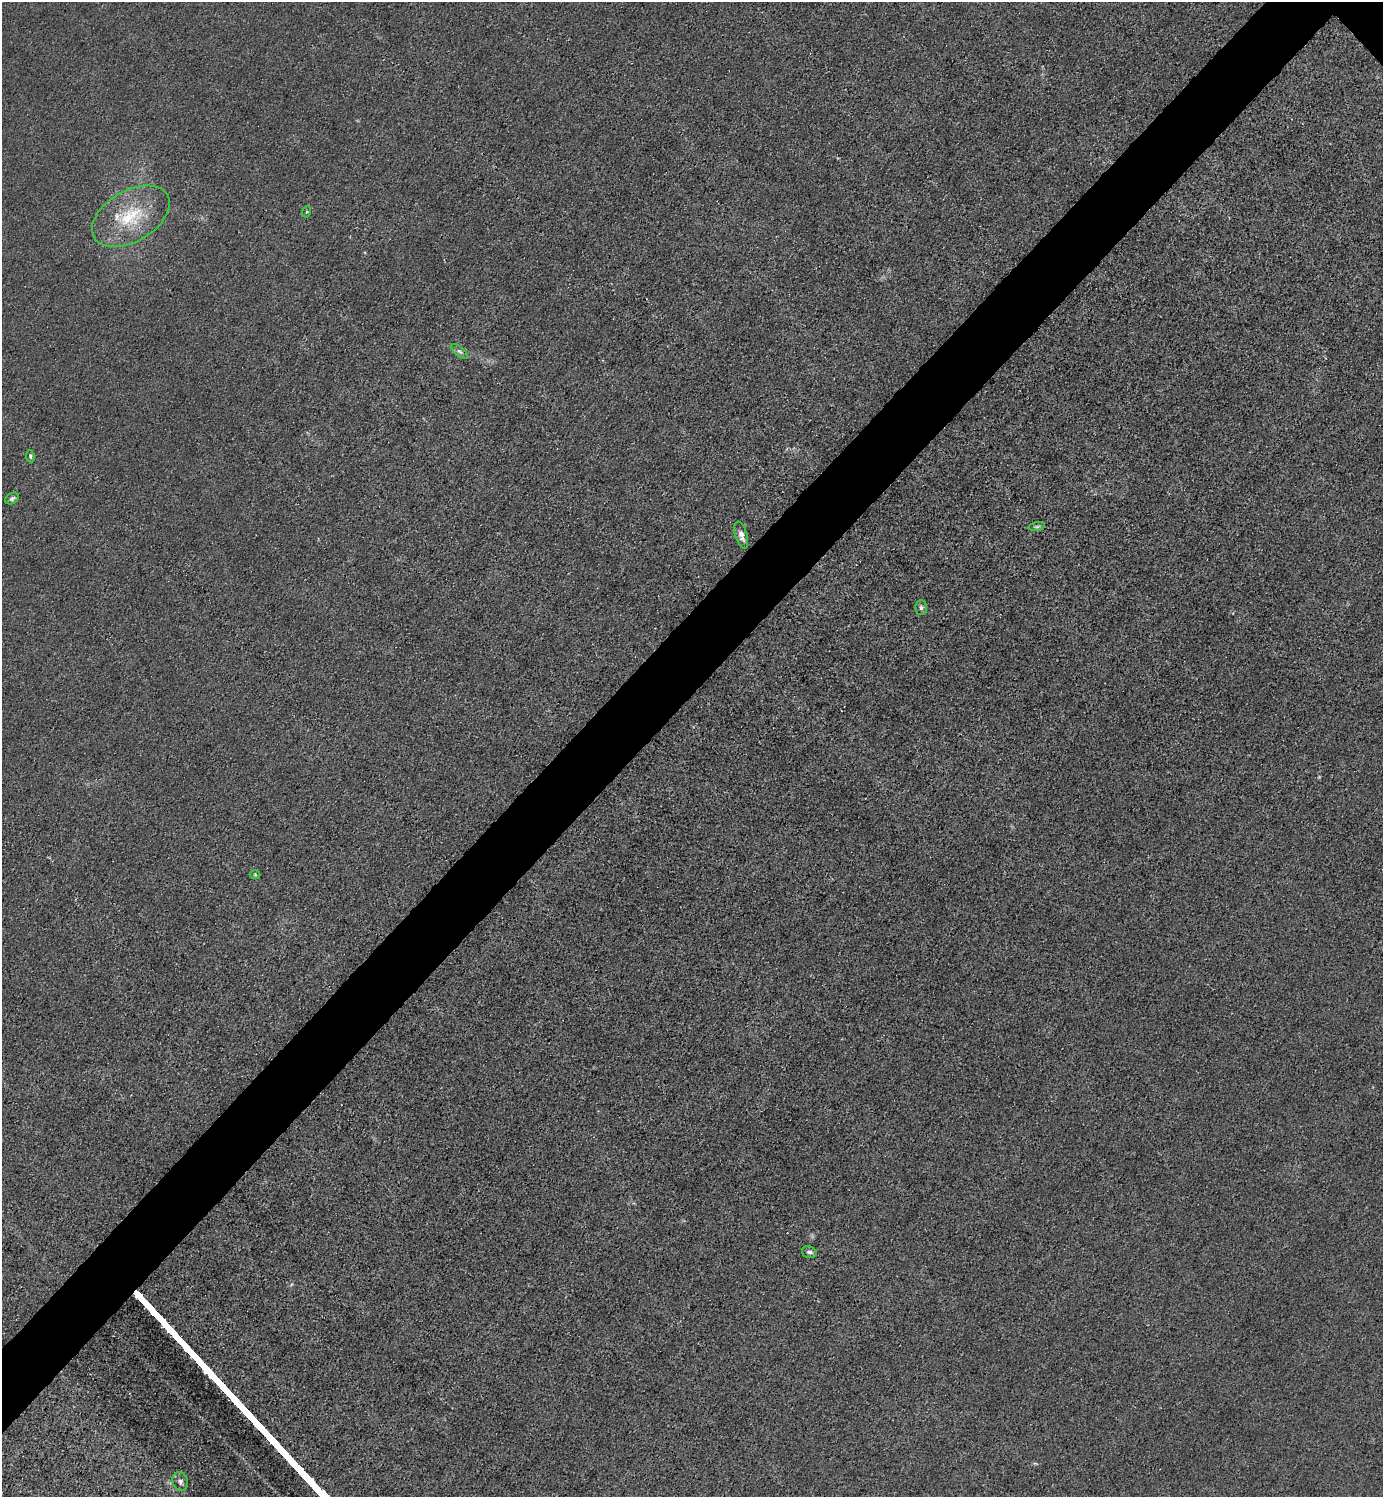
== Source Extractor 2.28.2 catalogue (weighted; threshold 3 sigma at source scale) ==
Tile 7 of 4 x 4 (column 3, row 2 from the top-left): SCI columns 3065-4445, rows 2993-4487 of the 5985 x 5985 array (HDU 1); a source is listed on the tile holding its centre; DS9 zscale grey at full resolution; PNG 1385 x 1499 px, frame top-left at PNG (2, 2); each listed source drawn as its Kron ellipse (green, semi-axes under 4 px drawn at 4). Shown black and unused: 5% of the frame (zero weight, under 3 of 4 exposures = <1% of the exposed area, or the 3 px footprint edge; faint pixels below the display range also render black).
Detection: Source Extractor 2.28.2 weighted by HDU 2 'WHT'; one run over the whole footprint, this tile lists its part. Background 0.0222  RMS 0.0063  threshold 0.0285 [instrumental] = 3 sigma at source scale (4.5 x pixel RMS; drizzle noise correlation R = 1.50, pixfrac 1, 0.05/0.05 arcsec/px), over >= 5 px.
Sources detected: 11; all 11 listed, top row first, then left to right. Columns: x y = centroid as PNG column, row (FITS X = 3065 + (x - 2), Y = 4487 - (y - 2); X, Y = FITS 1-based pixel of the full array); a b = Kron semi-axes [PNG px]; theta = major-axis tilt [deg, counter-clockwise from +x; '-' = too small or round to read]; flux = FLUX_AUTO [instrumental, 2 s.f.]
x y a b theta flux
306 212 5 3 - 0.74
131 216 42 25 31 36
459 351 10 4 -40 1.7
30 456 6 4 -81 1
12 498 7 5 31 1.5
1037 527 8 4 8 1.3
741 535 14 6 -73 4.3
921 608 7 5 -90 1.5
255 875 5 3 - 0.61
809 1252 7 6 - 1.9
180 1481 10 7 -73 2.3